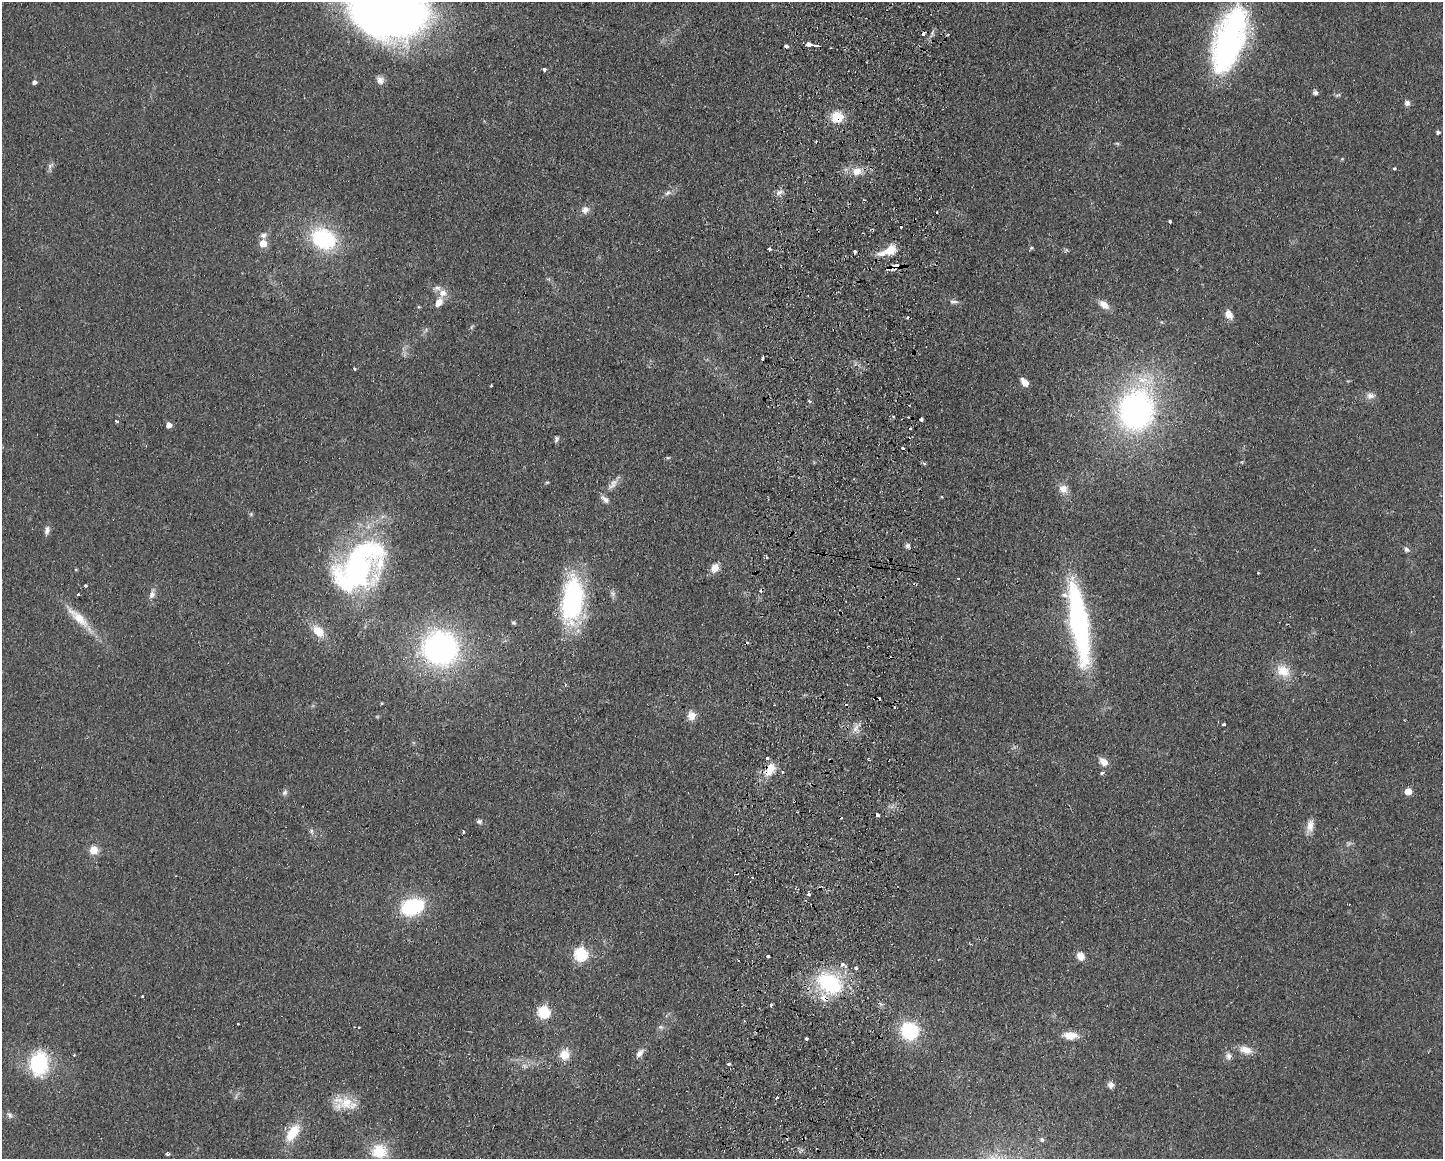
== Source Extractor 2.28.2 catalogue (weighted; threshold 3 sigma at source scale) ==
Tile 5 of 3 x 4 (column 2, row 2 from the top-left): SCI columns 1609-3049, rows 2325-3481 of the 4768 x 4648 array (HDU 1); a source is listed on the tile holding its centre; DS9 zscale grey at full resolution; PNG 1445 x 1161 px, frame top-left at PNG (2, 2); no overlay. Shown black and unused: <1% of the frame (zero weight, under 2 of 3 exposures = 3% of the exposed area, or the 3 px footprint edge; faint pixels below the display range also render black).
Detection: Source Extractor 2.28.2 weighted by HDU 2 'WHT'; one run over the whole footprint, this tile lists its part. Background 0.0805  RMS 0.0096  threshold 0.0432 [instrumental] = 3 sigma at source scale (4.5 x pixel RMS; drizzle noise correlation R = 1.50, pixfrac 1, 0.05/0.05 arcsec/px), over >= 5 px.
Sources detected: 148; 1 too faint to see at this stretch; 1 inside a brighter object's white glare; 12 cosmic-ray / hot-pixel residue — not listed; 5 inside a brighter listed object's ellipse — not listed separately; the other 129 listed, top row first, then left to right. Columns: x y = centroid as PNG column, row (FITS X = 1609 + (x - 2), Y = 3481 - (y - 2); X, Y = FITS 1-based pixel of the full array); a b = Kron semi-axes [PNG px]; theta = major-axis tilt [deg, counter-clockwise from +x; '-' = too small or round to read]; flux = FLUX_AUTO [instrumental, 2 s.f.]
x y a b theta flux
388 11 65 43 -13 750
923 34 5 4 - 1.7
948 34 4 3 - 1.2
1229 41 68 28 72 260
810 44 10 4 -12 23
786 46 4 4 - 3
544 69 3 3 - 2.5
380 80 10 9 - 5.2
34 82 5 4 - 3.1
1315 93 6 5 - 2.8
1338 95 9 4 26 1.5
1407 103 6 6 - 3.6
837 117 12 11 - 23
1438 132 4 4 - 2.2
816 141 3 2 - 1.4
1117 143 6 4 -17 1.3
1342 159 5 4 - 1
50 166 10 6 72 3.1
1394 168 3 3 - 2.4
857 171 11 10 - 10
779 192 10 7 28 4.4
668 193 10 6 44 3.4
585 210 9 8 - 5.8
937 212 3 3 - 2.5
1170 222 3 3 - 1.6
263 235 9 7 22 3.9
323 239 28 22 -28 80
263 243 5 5 - 18
1031 248 5 5 - 1.5
769 249 3 3 - 2.4
891 250 12 9 35 15
1066 250 6 4 72 1.3
855 252 3 3 - 2.5
896 266 8 5 22 16
437 288 10 7 0 4.1
954 301 12 6 -4 3.2
439 303 12 8 56 8.8
1104 305 14 8 -37 8.2
419 307 5 3 - 0.93
1229 314 11 8 -60 7.9
471 327 6 4 87 1.4
354 368 3 3 - 1.8
1025 382 7 5 -52 13
491 385 3 2 - 0.98
1370 396 11 9 9 5.5
809 401 4 3 - 1.7
1136 410 40 34 77 290
893 417 4 4 - 1.5
921 420 4 3 - 5.8
117 421 3 3 - 2.7
169 425 5 4 - 6.9
910 428 3 2 - 2.7
556 439 8 5 83 2.3
902 448 3 3 - 3.6
668 458 6 4 0 1.2
925 464 5 4 - 1.6
547 482 5 3 - 1
613 484 17 8 55 6.6
1063 489 11 10 - 8
942 497 4 3 - 0.9
605 499 13 7 -40 4.4
251 514 5 5 - 1.4
47 530 11 6 85 4
908 546 6 6 - 2.9
1406 549 8 6 -62 2.6
766 557 4 4 - 1.4
357 567 66 43 45 240
715 568 10 8 49 10
958 578 3 2 - 1.1
85 586 3 3 - 3
78 594 3 3 - 2
152 594 14 8 73 5.5
572 600 45 20 84 160
78 618 40 11 -42 23
513 623 5 5 - 1.6
1079 623 78 16 -81 220
318 631 15 10 -44 15
440 648 33 31 -27 230
1283 671 21 15 -38 18
381 703 4 3 - 0.85
691 716 11 9 -88 8.7
1224 724 3 3 - 2.4
856 728 12 7 59 6.1
869 760 3 3 - 1.2
1104 762 12 8 -41 7.5
770 769 19 10 62 16
782 772 3 3 - 1.6
1102 773 4 3 - 2.9
1408 791 5 5 - 15
285 792 8 6 57 2.8
797 812 2 2 - 0.73
877 815 3 3 - 8
479 821 8 6 14 2.4
1310 826 17 9 82 8.5
311 831 7 5 -75 2.3
463 832 4 2 - 0.94
94 850 9 9 - 10
809 894 3 3 - 2.9
412 907 18 12 20 90
580 954 6 6 - 130
768 956 3 3 - 3.2
1080 956 9 7 -60 8.3
843 965 9 4 -31 5
856 968 3 3 - 3.5
830 983 26 18 -29 89
142 996 3 2 - 2.3
771 1005 3 3 - 1.8
544 1012 6 6 - 100
237 1024 3 3 - 2.6
359 1027 3 2 - 1.7
661 1027 7 5 -20 2.4
910 1031 15 15 - 64
1071 1035 16 8 -5 13
806 1038 4 3 - 4
1246 1050 16 9 -14 11
639 1053 12 6 52 5.4
564 1055 10 9 - 15
1228 1056 9 8 - 4.3
39 1063 24 18 86 69
729 1064 3 3 - 4.6
524 1066 9 4 -18 2.4
1111 1085 8 7 - 4.3
777 1097 4 3 - 1.1
346 1103 21 19 18 23
10 1115 10 6 -59 3.1
292 1133 21 11 57 26
1042 1140 6 5 - 2.1
379 1151 17 15 -6 30
168 1154 5 3 - 2
Overlapping masked pixels (flux is a lower limit): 5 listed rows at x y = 810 44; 837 117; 896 266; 572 600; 770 769
Isophote crosses this tile's border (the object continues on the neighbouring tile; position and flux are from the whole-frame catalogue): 1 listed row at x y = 388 11